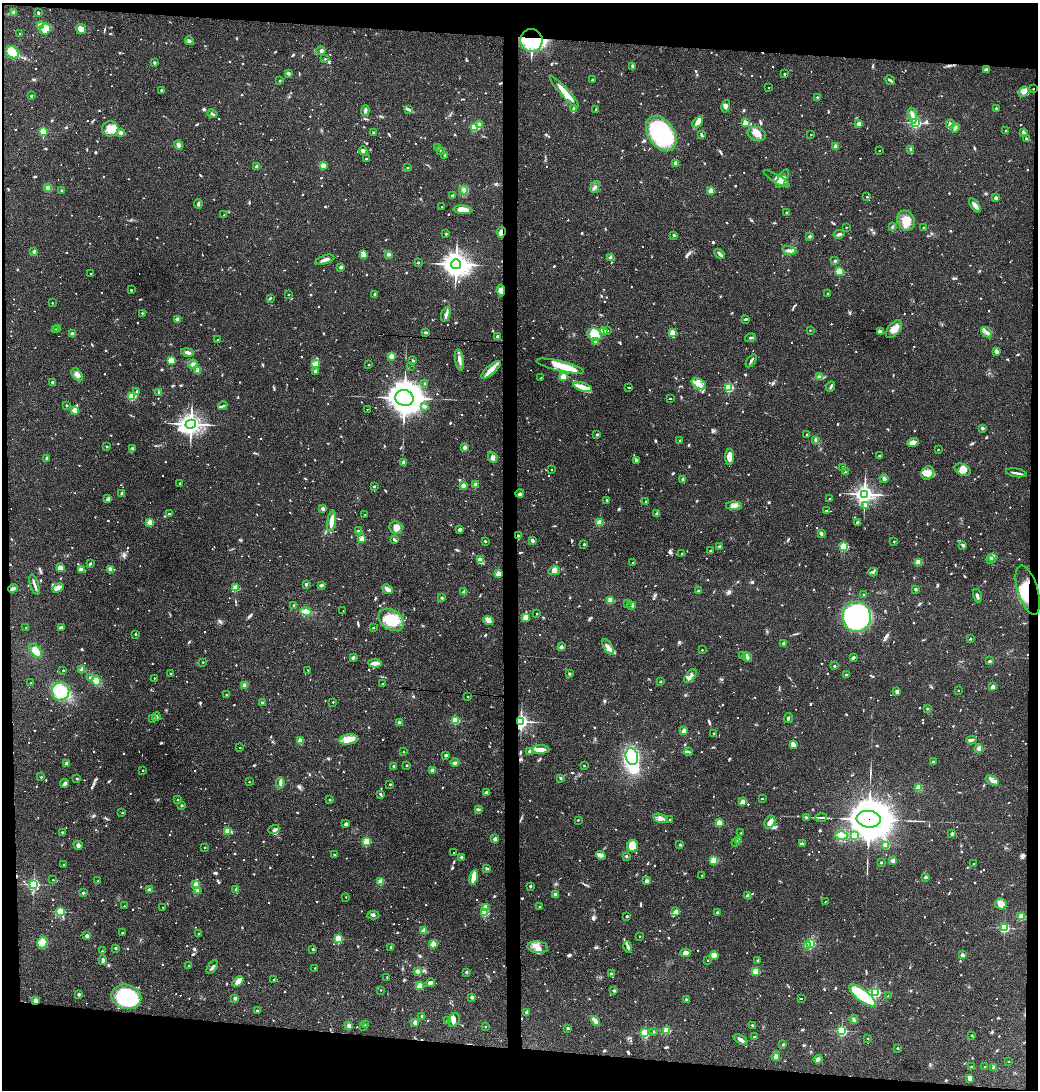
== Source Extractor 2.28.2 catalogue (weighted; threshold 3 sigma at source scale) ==
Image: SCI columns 139-4279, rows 1-4351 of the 4378 x 4351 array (HDU 1 of 3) = the unmasked area's bounding box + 8 px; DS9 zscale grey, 4 x 4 block average (1 PNG px = mean of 4 x 4 image px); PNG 1040 x 1092 px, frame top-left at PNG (2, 3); each listed source drawn as its Kron ellipse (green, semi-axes under 4 px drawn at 4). Shown black and unused: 10% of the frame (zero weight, under 3 of 4 exposures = <1% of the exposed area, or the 3 px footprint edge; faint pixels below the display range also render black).
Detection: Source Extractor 2.28.2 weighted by HDU 2 'WHT'. Background 0.0726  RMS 0.0056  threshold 0.0253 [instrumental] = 3 sigma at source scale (4.5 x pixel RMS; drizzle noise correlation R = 1.50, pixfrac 1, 0.05/0.05 arcsec/px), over >= 5 px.
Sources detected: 1510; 7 too faint to see at this stretch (4 x 4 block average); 5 inside a brighter object's white glare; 35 cosmic-ray / hot-pixel residue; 2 long thin detections or spike segments (spike, bleed or trail) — neither listed nor drawn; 15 coinciding with a brighter row at this scale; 57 inside a brighter listed object's ellipse — not listed separately; of the other 1389, all 500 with FLUX_AUTO >= 4.73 (the completeness limit of this list) listed and drawn (889 fainter detections not listed), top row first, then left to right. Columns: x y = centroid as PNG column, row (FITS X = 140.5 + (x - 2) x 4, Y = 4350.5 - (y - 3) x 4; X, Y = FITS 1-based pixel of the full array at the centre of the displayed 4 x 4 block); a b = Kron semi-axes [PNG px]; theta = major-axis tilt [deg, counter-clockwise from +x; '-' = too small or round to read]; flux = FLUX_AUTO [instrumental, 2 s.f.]
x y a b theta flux
14 12 3 3 - 5.1
38 13 2 2 - 7.2
41 25 2 2 - 100
45 29 5 5 - 46
81 29 5 5 - 22
20 33 2 2 - 6.3
531 40 11 11 - 270
190 41 4 3 - 6.1
321 51 5 3 - 6.2
13 52 7 5 -42 78
325 59 2 2 - 5.4
154 63 2 2 - 23
633 66 4 3 - 6.4
986 70 4 3 - 11
288 73 2 2 - 14
784 74 2 2 - 8.6
592 80 2 2 - 17
890 80 5 2 - 8.5
280 81 2 2 - 10
769 88 2 2 - 4.8
1033 89 2 2 - 5.4
161 90 2 2 - 14
564 92 20 3 -48 52
1024 92 6 4 45 15
31 96 2 2 - 15
817 97 2 2 - 7.4
726 106 6 3 76 9.9
996 108 2 2 - 13
409 109 3 3 - 4.9
573 109 4 3 - 9.9
596 109 2 2 - 11
365 110 5 3 - 11
212 114 5 2 - 5.6
912 115 8 4 -78 17
698 122 6 4 44 15
745 123 2 2 - 110
916 123 2 2 - 500
859 124 2 2 - 55
950 124 4 3 - 8.5
479 125 2 2 - 88
474 127 2 2 - 170
955 128 5 2 - 10
110 129 8 7 - 51
1006 131 2 2 - 12
43 132 2 2 - 260
373 132 2 2 - 16
1024 132 4 2 - 5.8
120 133 3 2 - 4.8
661 134 19 13 -56 390
757 134 9 6 -22 31
811 134 2 2 - 5
702 135 3 2 - 8.4
1027 139 4 2 - 5.7
179 145 4 2 - 24
835 146 2 2 - 51
437 148 2 2 - 24
440 150 2 2 - 8.1
911 150 4 2 - 14
363 151 4 3 - 6.9
879 151 2 2 - 6.7
445 155 2 2 - 9.3
366 159 2 2 - 15
675 163 2 2 - 43
323 165 2 2 - 88
257 166 2 2 - 37
408 168 2 2 - 11
782 178 10 4 60 23
777 179 15 4 -31 21
47 187 2 2 - 15
595 187 6 2 65 7.7
49 189 2 2 - 100
464 190 4 3 - 7.4
62 191 2 2 - 15
711 191 2 2 - 110
453 195 3 2 - 4.9
867 197 2 2 - 7.7
996 198 2 2 - 35
198 204 4 2 - 6
975 205 8 3 -52 17
442 206 3 2 - 100
463 210 9 4 -5 35
787 212 2 2 - 11
224 215 2 2 - 13
906 221 10 8 -67 43
846 227 2 2 - 5.2
892 227 4 2 - 4.8
923 227 2 2 - 6.9
501 232 5 2 - 8.8
446 234 2 2 - 12
839 234 5 2 - 11
674 235 2 2 - 16
810 236 2 2 - 28
789 250 7 3 -13 11
34 252 2 2 - 36
388 254 2 2 - 56
720 254 6 3 -45 8.7
364 255 3 3 - 6.9
611 258 2 2 - 99
325 260 10 2 18 17
835 261 2 2 - 16
418 263 2 2 - 6.9
456 264 5 5 - 2800
341 267 2 2 - 33
839 272 2 2 - 190
91 274 2 2 - 4.8
131 290 2 2 - 11
501 290 6 3 -82 17
828 293 2 2 - 9
375 294 2 2 - 17
288 295 2 2 - 5.5
270 298 3 2 - 5.8
52 303 2 2 - 5.6
142 313 2 2 - 7
446 314 7 2 70 7.7
177 319 2 2 - 61
745 319 3 2 - 6.5
58 328 2 2 - 12
894 329 10 6 51 27
56 330 2 2 - 14
607 330 2 2 - 44
810 330 2 2 - 5.5
604 331 2 2 - 57
425 332 3 2 - 6.5
880 332 4 2 - 15
986 332 6 3 -40 13
673 333 2 2 - 120
73 334 3 3 - 11
595 334 7 6 - 65
497 337 2 2 - 42
750 338 5 2 - 4.9
217 340 2 2 - 6.2
596 342 3 3 - 7.6
996 351 3 2 - 10
187 352 6 3 -11 11
391 356 2 2 - 96
171 360 2 2 - 160
459 360 11 3 -81 17
413 361 2 2 - 10
751 361 7 2 53 7.3
315 363 4 3 - 8.4
193 364 5 3 - 10
369 365 2 2 - 6.7
411 366 2 2 - 21
560 366 24 5 -13 84
198 370 2 2 - 99
491 370 12 4 42 33
315 371 3 3 - 6
77 375 7 4 -52 15
563 377 2 2 - 150
820 377 3 2 - 5.6
541 378 2 2 - 6.5
52 382 2 2 - 20
424 383 2 2 - 7.6
699 384 8 4 -30 20
582 387 10 4 -16 39
629 387 3 2 - 190
729 387 2 2 - 310
831 387 6 2 67 6.4
137 391 2 2 - 10
159 392 2 2 - 5.3
132 396 2 2 - 240
404 398 9 8 - 5500
670 399 3 2 - 150
67 405 2 2 - 12
223 406 5 2 - 5.1
425 406 3 3 - 9
367 409 2 2 - 64
74 410 2 2 - 110
191 424 5 4 - 1900
982 428 2 2 - 31
597 434 2 2 - 17
807 434 2 2 - 10
680 440 2 2 - 7.2
816 440 4 3 - 7.4
913 443 6 3 18 21
107 447 2 2 - 13
464 447 3 3 - 9.7
132 448 3 2 - 5.6
938 449 2 2 - 5.4
879 456 2 2 - 14
730 457 8 4 88 34
46 458 2 2 - 25
493 458 5 4 - 12
637 460 3 3 - 5.6
403 462 2 2 - 32
843 467 2 2 - 16
551 469 2 2 - 5.2
963 470 8 5 -25 25
845 472 2 2 - 7.9
928 473 7 6 - 25
1016 473 10 2 -9 9.8
683 479 2 2 - 43
884 479 4 3 - 10
180 483 2 2 - 13
463 485 2 2 - 62
475 485 2 2 - 57
374 486 2 2 - 17
122 493 2 2 - 26
520 493 4 3 - 5.6
864 494 3 3 - 1600
108 499 4 3 - 7.3
830 499 2 2 - 9.4
607 500 2 2 - 12
646 502 2 2 - 12
865 505 2 2 - 21
734 506 8 4 -1 14
323 509 2 2 - 41
826 511 2 2 - 7.1
169 514 2 2 - 10
657 514 2 2 - 44
365 515 2 2 - 5.3
332 521 11 3 81 35
150 522 2 2 - 120
600 522 2 2 - 180
858 522 2 2 - 38
396 528 6 6 - 20
460 529 3 2 - 9.5
358 531 4 3 - 5.7
821 533 3 2 - 9.4
518 536 2 2 - 20
362 539 2 2 - 90
394 540 4 2 - 7.3
532 540 3 2 - 9.8
485 541 2 2 - 18
894 541 2 2 - 6.7
584 544 2 2 - 15
963 545 4 2 - 5.6
844 546 2 2 - 300
720 547 2 2 - 31
711 551 2 2 - 15
682 553 2 2 - 6.7
993 557 2 2 - 160
991 559 2 2 - 7.3
480 560 4 2 - 6.6
918 562 2 2 - 170
633 563 2 2 - 8
90 564 3 2 - 5.6
60 568 4 3 - 26
81 570 3 2 - 32
110 570 2 2 - 78
554 571 6 2 13 9.1
873 572 4 3 - 5
498 573 2 2 - 100
306 584 2 2 - 27
34 585 10 2 -72 15
321 585 2 2 - 13
13 588 5 4 - 8.4
58 588 6 3 33 20
236 588 2 2 - 170
388 589 5 2 - 24
915 589 2 2 - 28
1028 590 25 10 -73 100
698 591 2 2 - 11
464 592 2 2 - 61
863 594 2 2 - 6.1
977 596 7 3 -78 10
442 598 2 2 - 21
610 600 2 2 - 150
627 604 2 2 - 230
294 605 2 2 - 5
632 605 3 3 - 5.4
343 610 2 2 - 5.9
306 611 6 4 -12 19
537 613 2 2 - 5.9
526 617 2 2 - 120
857 617 15 14 - 650
391 620 13 10 -32 97
488 621 5 4 - 18
62 627 4 2 - 4.8
26 628 2 2 - 5.7
373 628 2 2 - 11
136 634 2 2 - 13
970 639 2 2 - 14
783 643 2 2 - 22
561 647 2 2 - 35
608 647 8 3 -60 14
702 650 2 2 - 6.4
36 651 8 5 -51 34
742 656 2 2 - 6.5
747 657 5 2 - 10
353 658 2 2 - 32
853 658 4 2 - 5.9
990 661 2 2 - 26
203 662 2 2 - 5.6
375 663 7 3 -3 19
834 666 2 2 - 14
63 670 2 2 - 7.1
82 670 2 2 - 91
308 670 2 2 - 5.6
170 673 2 2 - 9.6
569 674 2 2 - 5
846 675 2 2 - 15
690 676 8 2 51 14
90 677 2 2 - 10
154 678 2 2 - 6.5
96 681 5 4 - 29
660 682 2 2 - 15
31 683 2 2 - 7.7
383 684 2 2 - 6.4
245 685 4 3 - 14
992 687 2 2 - 53
61 691 9 8 - 150
958 691 2 2 - 6.1
896 692 2 2 - 9.7
226 694 2 2 - 4.8
468 697 2 2 - 6.9
333 702 2 2 - 5.2
263 703 4 2 - 7
927 709 2 2 - 11
157 717 4 3 - 7.2
153 718 2 2 - 16
788 718 5 3 - 5.5
455 720 2 2 - 220
521 721 3 2 - 940
399 723 3 2 - 14
684 731 2 2 - 89
714 733 2 2 - 5.1
349 739 9 5 8 43
971 740 5 2 - 6.2
300 741 2 2 - 96
793 745 2 2 - 88
240 748 2 2 - 5.3
979 748 2 2 - 100
541 749 8 3 1 33
404 751 2 2 - 10
530 751 2 2 - 44
689 752 4 3 - 6.2
446 755 2 2 - 32
632 757 8 6 -74 280
933 761 2 2 - 11
455 762 4 3 - 6.3
66 763 2 2 - 35
407 765 2 2 - 11
393 766 2 2 - 15
584 766 2 2 - 5.9
143 770 2 2 - 8
432 770 2 2 - 47
41 777 2 2 - 9.1
560 778 3 2 - 5.8
77 779 2 2 - 8.8
992 780 7 3 -27 14
249 782 2 2 - 7.1
65 783 4 3 - 7
280 783 6 3 80 9.2
390 784 2 2 - 12
919 788 2 2 - 170
486 792 2 2 - 31
380 794 3 2 - 6.8
762 799 2 2 - 7.8
177 800 2 2 - 5.4
330 800 2 2 - 11
742 802 2 2 - 67
182 805 2 2 - 16
478 809 3 2 - 5.8
122 813 2 2 - 5.8
806 817 3 2 - 5.4
661 818 7 4 -19 17
821 818 6 2 5 5.3
869 819 12 8 -6 18000
578 820 2 2 - 7.4
669 820 2 2 - 5.8
770 822 7 5 62 18
719 823 2 2 - 150
346 824 2 2 - 38
274 830 6 3 21 8.8
228 831 2 2 - 170
62 832 2 2 - 9.2
741 833 2 2 - 5.2
952 834 2 2 - 30
841 835 6 3 -1 14
854 836 2 2 - 180
495 839 2 2 - 61
738 840 2 2 - 45
367 842 2 2 - 230
736 843 2 2 - 6.9
802 843 2 2 - 9
78 845 5 3 - 9.8
680 845 2 2 - 15
886 845 2 2 - 140
632 846 6 5 - 54
205 847 2 2 - 8.8
454 853 2 2 - 75
334 855 2 2 - 7.3
601 855 5 3 - 7
626 856 2 2 - 17
461 857 2 2 - 26
713 860 2 2 - 200
893 861 2 2 - 77
881 863 2 2 - 7.7
973 864 2 2 - 5.8
63 865 2 2 - 5.9
486 868 2 2 - 4.7
702 875 2 2 - 5.1
474 877 7 3 79 55
925 877 2 2 - 29
53 880 2 2 - 5.1
98 881 2 2 - 4.8
647 881 2 2 - 56
380 882 2 2 - 130
34 884 2 2 - 600
196 884 2 2 - 85
530 886 2 2 - 17
149 889 2 2 - 26
236 890 2 2 - 34
197 891 3 3 - 6.6
83 893 2 2 - 16
555 894 2 2 - 35
748 896 2 2 - 79
346 897 2 2 - 8.7
825 901 2 2 - 21
1001 904 6 5 - 30
124 906 2 2 - 4.9
163 907 2 2 - 5.1
540 907 2 2 - 12
485 908 2 2 - 120
676 911 2 2 - 59
60 912 2 2 - 270
485 913 2 2 - 190
717 913 2 2 - 24
373 915 6 2 -3 4.8
627 916 2 2 - 6.6
1022 916 2 2 - 190
1004 928 2 2 - 440
424 931 2 2 - 120
122 933 2 2 - 7
198 934 2 2 - 6
87 936 2 2 - 54
640 936 2 2 - 8.5
338 939 2 2 - 270
42 942 6 5 - 32
810 943 2 2 - 310
433 944 4 3 - 20
807 945 2 2 - 100
391 947 2 2 - 12
538 947 10 6 -5 26
628 947 6 3 -77 9.4
115 948 2 2 - 15
313 949 2 2 - 14
102 951 2 2 - 9
685 953 5 3 - 22
714 955 4 3 - 27
962 955 2 2 - 45
103 960 5 3 - 8.8
708 960 2 2 - 7.9
758 960 2 2 - 15
189 966 2 2 - 5
212 967 7 2 54 7.7
315 968 2 2 - 5.3
417 971 2 2 - 56
756 971 2 2 - 180
466 972 2 2 - 26
611 973 2 2 - 18
387 977 2 2 - 6.6
274 979 2 2 - 11
238 981 6 3 42 27
430 983 5 3 - 8.3
420 986 2 2 - 140
381 990 2 2 - 6.2
614 991 2 2 - 23
875 992 2 2 - 570
79 994 2 2 - 28
862 995 16 6 -38 200
888 996 2 2 - 200
126 997 15 12 -14 350
472 997 2 2 - 32
235 998 2 2 - 41
686 999 2 2 - 22
801 999 2 2 - 73
35 1000 2 2 - 76
257 1011 2 2 - 16
527 1012 2 2 - 43
422 1016 2 2 - 14
854 1019 4 2 - 5
454 1020 7 5 63 16
448 1021 2 2 - 8.7
595 1021 5 3 - 14
415 1023 2 2 - 59
365 1025 2 2 - 7.5
752 1025 2 2 - 15
348 1026 2 2 - 64
364 1027 2 2 - 5.4
485 1027 2 2 - 7.7
568 1028 2 2 - 21
666 1030 2 2 - 240
653 1031 2 2 - 5
842 1031 2 2 - 480
645 1033 2 2 - 320
972 1035 2 2 - 9.2
754 1036 2 2 - 7.7
868 1039 2 2 - 7.8
741 1040 7 3 -33 11
783 1044 2 2 - 13
898 1048 2 2 - 7.6
776 1057 4 4 - 14
818 1059 5 3 - 9
1008 1061 2 2 - 6.3
972 1067 3 2 - 5.3
985 1067 2 2 - 6.1
994 1067 2 2 - 39
970 1078 3 2 - 25
Overlapping masked pixels (flux is a lower limit): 9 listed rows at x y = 531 40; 1033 89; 501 232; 501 290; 518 536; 1028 590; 521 721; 869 819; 35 1000
Diffuse or blended objects may show on this block-average render without a row.